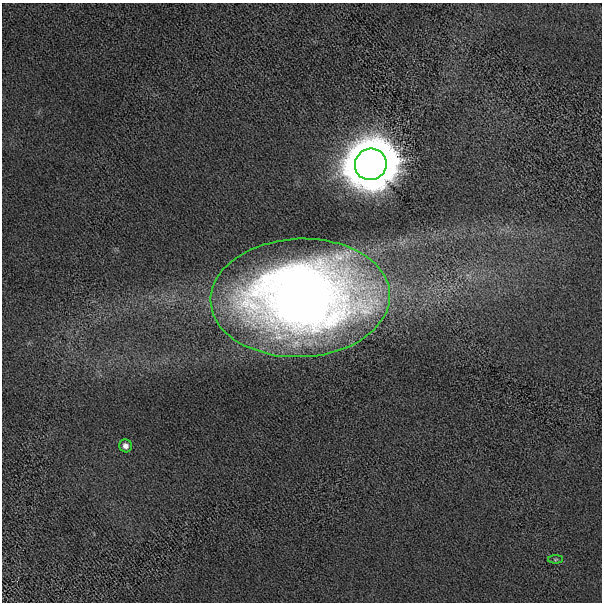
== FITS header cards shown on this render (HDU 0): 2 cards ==
NAXIS1  =                  600
NAXIS2  =                  600

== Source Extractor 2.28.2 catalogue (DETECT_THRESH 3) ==
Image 600 x 600 px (HDU 0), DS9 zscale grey, 1 PNG px = 1 image px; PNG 604 x 604 px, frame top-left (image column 1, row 600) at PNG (2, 3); each listed source drawn as its Kron ellipse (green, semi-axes under 4 px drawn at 4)
Background 426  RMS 70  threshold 210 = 3 sigma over >= 5 px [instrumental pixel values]
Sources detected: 4; all 4 listed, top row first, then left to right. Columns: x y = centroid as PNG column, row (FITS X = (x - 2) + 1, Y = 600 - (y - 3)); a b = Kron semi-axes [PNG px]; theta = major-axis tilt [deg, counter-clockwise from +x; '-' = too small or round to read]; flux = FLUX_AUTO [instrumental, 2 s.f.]
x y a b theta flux
371 164 16 15 - 4.5e+07
300 298 90 59 2 5.7e+06
125 446 7 6 - 2.0e+04
555 559 7 4 1 6.9e+03